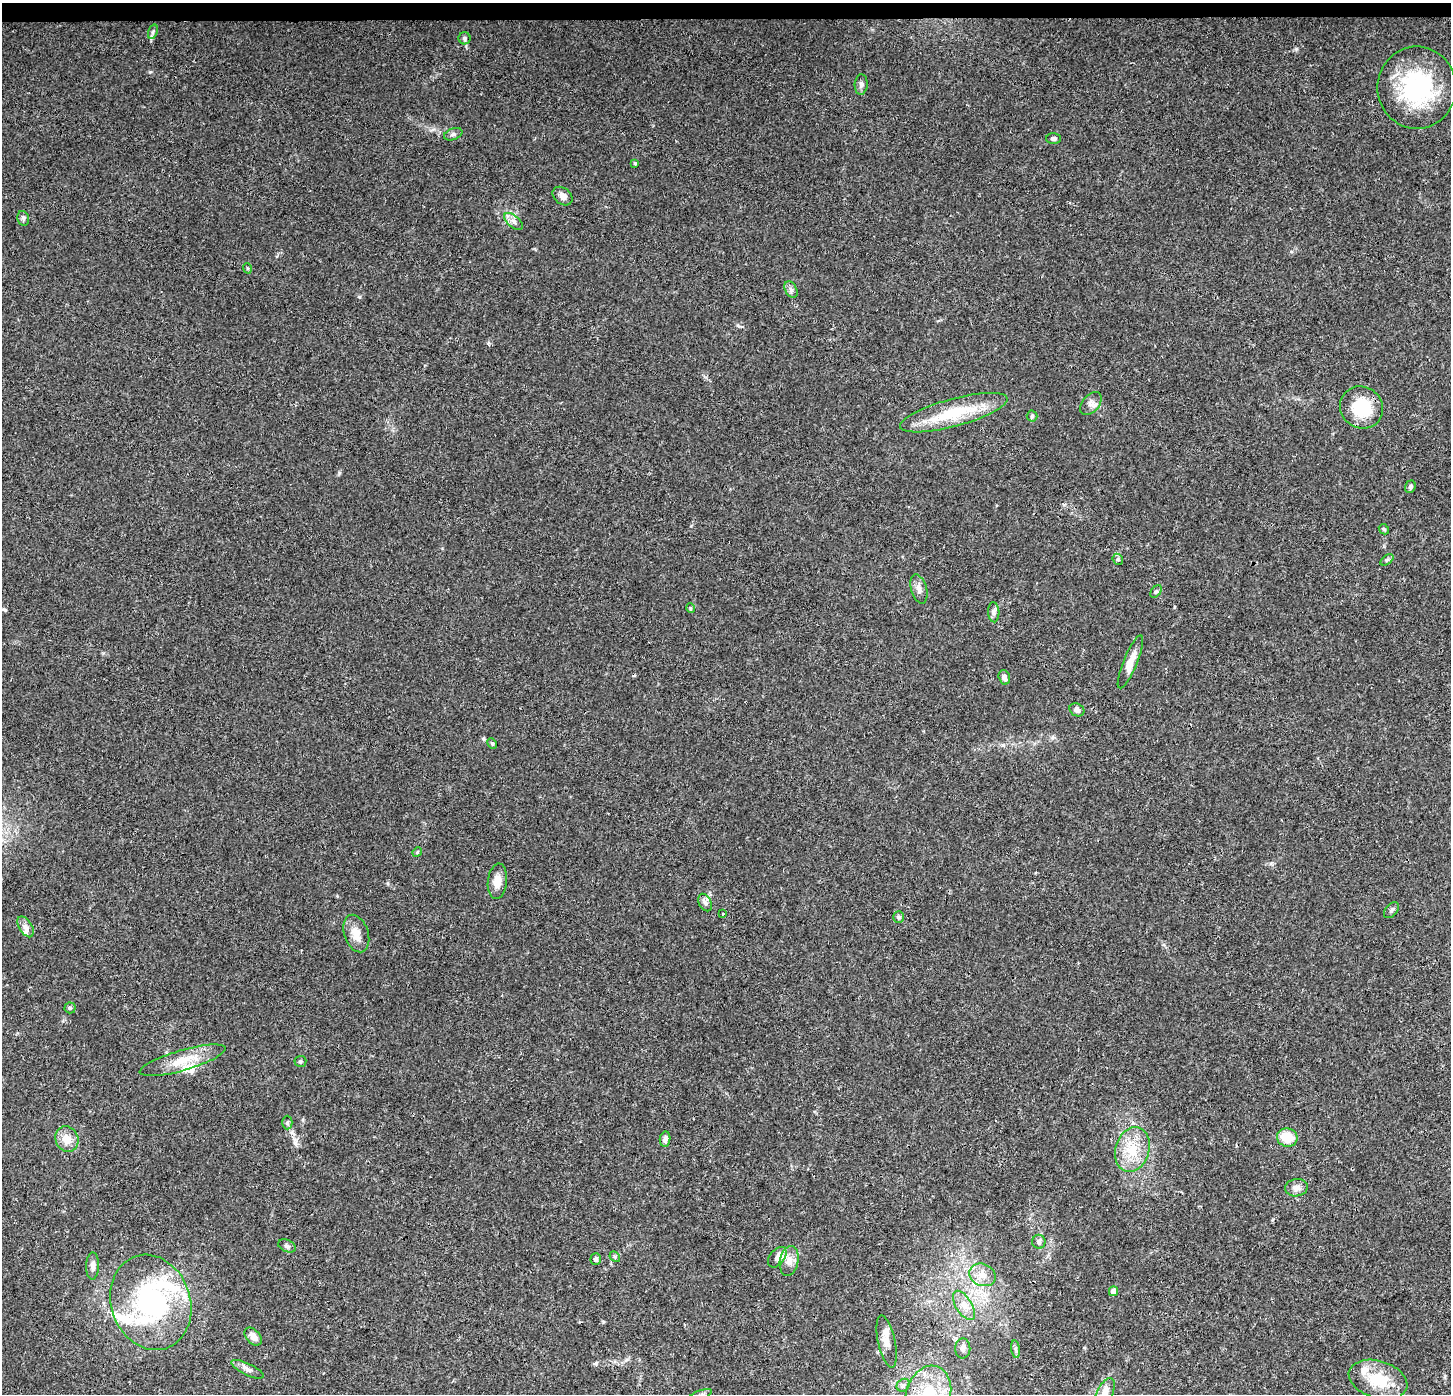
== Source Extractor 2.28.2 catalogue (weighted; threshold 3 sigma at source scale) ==
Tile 2 of 3 x 3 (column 2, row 1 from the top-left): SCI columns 1457-2905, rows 2996-4387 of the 4354 x 4601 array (HDU 1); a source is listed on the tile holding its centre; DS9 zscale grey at full resolution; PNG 1453 x 1396 px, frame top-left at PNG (2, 3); each listed source drawn as its Kron ellipse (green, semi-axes under 4 px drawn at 4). Shown black and unused: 1% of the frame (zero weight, under 3 of 4 exposures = <1% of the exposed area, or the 3 px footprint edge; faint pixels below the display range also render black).
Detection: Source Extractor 2.28.2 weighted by HDU 2 'WHT'; one run over the whole footprint, this tile lists its part. Background 0.0374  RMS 0.0038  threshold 0.0172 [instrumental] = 3 sigma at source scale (4.5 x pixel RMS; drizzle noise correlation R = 1.50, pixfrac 1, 0.0396/0.0396 arcsec/px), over >= 5 px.
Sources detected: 74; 2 inside a brighter object's white glare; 2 cosmic-ray / hot-pixel residue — neither listed nor drawn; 4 inside a brighter listed object's ellipse — not listed separately; the other 66 listed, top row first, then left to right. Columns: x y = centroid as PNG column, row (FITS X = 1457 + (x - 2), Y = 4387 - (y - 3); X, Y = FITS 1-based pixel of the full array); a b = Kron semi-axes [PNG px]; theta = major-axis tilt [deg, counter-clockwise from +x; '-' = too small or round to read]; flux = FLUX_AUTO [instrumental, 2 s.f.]
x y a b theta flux
153 32 7 4 70 0.72
464 38 6 6 - 0.87
861 84 10 6 86 1.3
1417 88 41 39 -90 42
453 134 9 5 21 0.97
1054 139 7 5 -1 0.98
635 163 4 3 - 0.45
563 196 11 8 -38 2.1
23 218 8 5 -76 0.9
514 221 11 6 -41 1.6
247 268 5 3 - 0.4
791 290 9 5 -63 1.1
1091 404 13 8 50 2.1
1362 407 22 20 -34 16
954 413 56 14 15 21
1032 416 5 5 - 0.62
1410 487 6 5 - 0.81
1384 529 6 4 -47 0.53
1118 559 6 5 - 0.64
1387 560 7 4 36 0.66
919 589 15 7 -73 2.2
1156 591 7 4 52 0.65
690 608 5 3 - 0.36
994 612 10 5 -86 1.3
1130 662 28 7 68 3.9
1004 677 7 5 -74 1.5
1077 710 8 6 -30 1.7
492 743 5 4 - 0.53
417 852 5 4 - 0.39
497 881 18 9 84 3.5
705 902 9 6 -63 1.2
1391 910 9 6 49 1.2
723 914 3 2 - 0.49
899 917 6 5 - 0.64
26 927 11 6 -58 1.7
356 934 19 12 -71 4.6
70 1008 5 5 - 0.61
183 1060 44 10 16 9.2
300 1061 6 5 - 0.62
287 1123 7 5 89 0.66
1287 1137 10 9 - 8.6
67 1139 13 11 -64 4.8
665 1139 7 5 81 1.5
1132 1150 23 17 73 11
1296 1188 11 8 9 2.4
1039 1242 7 6 - 1.4
287 1246 9 6 -23 0.93
615 1257 6 4 -47 0.63
777 1257 12 7 52 1.8
596 1259 6 5 - 1.1
789 1261 15 9 80 3.5
93 1266 14 6 88 1.9
982 1275 13 11 -25 4.2
1114 1291 5 4 - 2.6
151 1302 48 39 -71 61
964 1305 16 8 -58 3.5
253 1337 10 7 -49 2.4
887 1341 27 8 -78 4
963 1349 10 7 89 1.4
1016 1349 9 4 -81 0.86
248 1369 18 6 -25 1.9
1378 1380 30 18 -17 14
903 1385 7 5 43 1
701 1394 11 3 18 0.7
928 1394 28 22 71 20
1104 1394 17 8 63 3.8
Isophote crosses this tile's border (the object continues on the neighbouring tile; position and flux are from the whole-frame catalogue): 3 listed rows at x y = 701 1394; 928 1394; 1104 1394
Unlisted compact peaks at least as high as the median listed source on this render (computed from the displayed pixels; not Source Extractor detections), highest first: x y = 1296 49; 596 1363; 359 297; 339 473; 484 739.